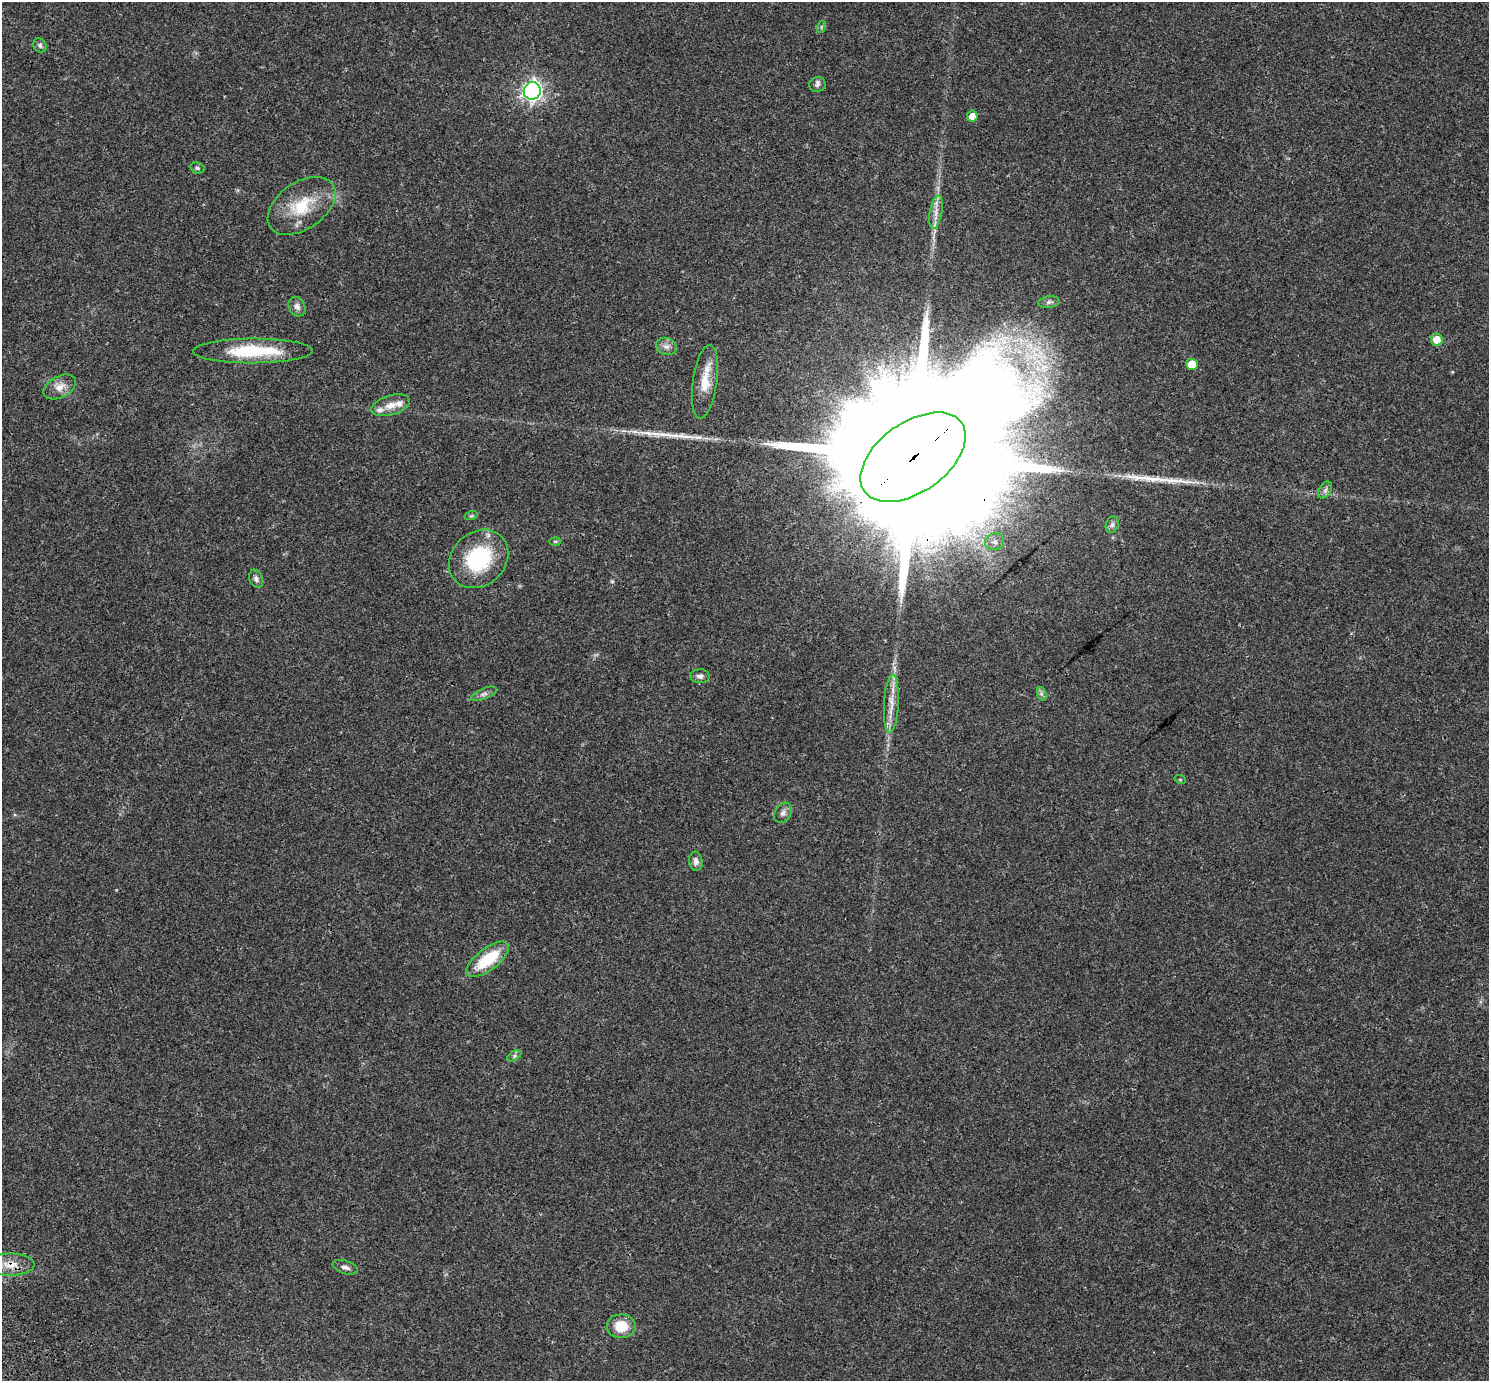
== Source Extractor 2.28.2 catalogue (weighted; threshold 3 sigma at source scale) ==
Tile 7 of 4 x 4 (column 3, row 2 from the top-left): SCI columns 3106-4592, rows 3065-4443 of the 6217 x 6189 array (HDU 1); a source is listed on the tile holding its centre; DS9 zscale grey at full resolution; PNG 1491 x 1383 px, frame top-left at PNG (2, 2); each listed source drawn as its Kron ellipse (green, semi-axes under 4 px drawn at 4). Shown black and unused: <1% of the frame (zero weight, under 3 of 4 exposures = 9% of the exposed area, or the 3 px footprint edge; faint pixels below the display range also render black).
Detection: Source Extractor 2.28.2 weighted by HDU 2 'WHT'; one run over the whole footprint, this tile lists its part. Background 0.0414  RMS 0.0038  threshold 0.017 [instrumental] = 3 sigma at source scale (4.5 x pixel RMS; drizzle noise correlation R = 1.50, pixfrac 1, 0.0396/0.0396 arcsec/px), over >= 5 px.
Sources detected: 42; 1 too faint to see at this stretch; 2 long thin detections or spike segments (spike, bleed or trail) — neither listed nor drawn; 2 inside a brighter listed object's ellipse — not listed separately; the other 37 listed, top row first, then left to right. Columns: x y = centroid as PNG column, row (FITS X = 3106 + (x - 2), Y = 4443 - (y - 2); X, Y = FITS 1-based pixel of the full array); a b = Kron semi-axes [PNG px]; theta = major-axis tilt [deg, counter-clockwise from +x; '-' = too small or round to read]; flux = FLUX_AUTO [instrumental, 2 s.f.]
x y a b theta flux
821 27 6 4 72 0.49
40 45 7 6 - 0.82
818 85 8 7 - 1.1
532 91 9 8 - 140
972 116 5 5 - 2.6
197 168 7 5 -17 0.73
302 206 38 23 35 16
936 212 17 6 80 2.7
1049 302 11 6 6 1.3
297 307 10 8 -63 1.7
1437 340 6 6 - 5.7
666 346 10 8 -21 1.9
253 351 60 12 0 21
1192 364 6 5 - 6.8
705 382 37 12 82 8.4
60 387 17 10 28 3.8
390 405 20 9 17 4
913 457 60 35 35 34000
1325 490 9 6 60 1.2
471 516 7 4 18 0.58
1112 525 8 6 73 1.1
555 541 6 4 1 0.43
995 542 10 8 17 2
479 559 32 26 43 28
256 579 9 6 -69 1.2
700 676 10 7 -2 1.4
484 694 14 5 24 1.3
1042 694 7 4 -71 0.8
891 704 29 7 87 5.1
1180 779 5 3 - 0.34
783 813 11 8 59 1.6
696 861 10 6 -82 1.5
488 959 25 11 37 15
514 1056 8 4 32 0.72
11 1265 24 11 0 5.7
345 1267 13 6 -18 1.6
621 1326 14 12 -1 7.5
Overlapping masked pixels (flux is a lower limit): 3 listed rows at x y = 302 206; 913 457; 11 1265